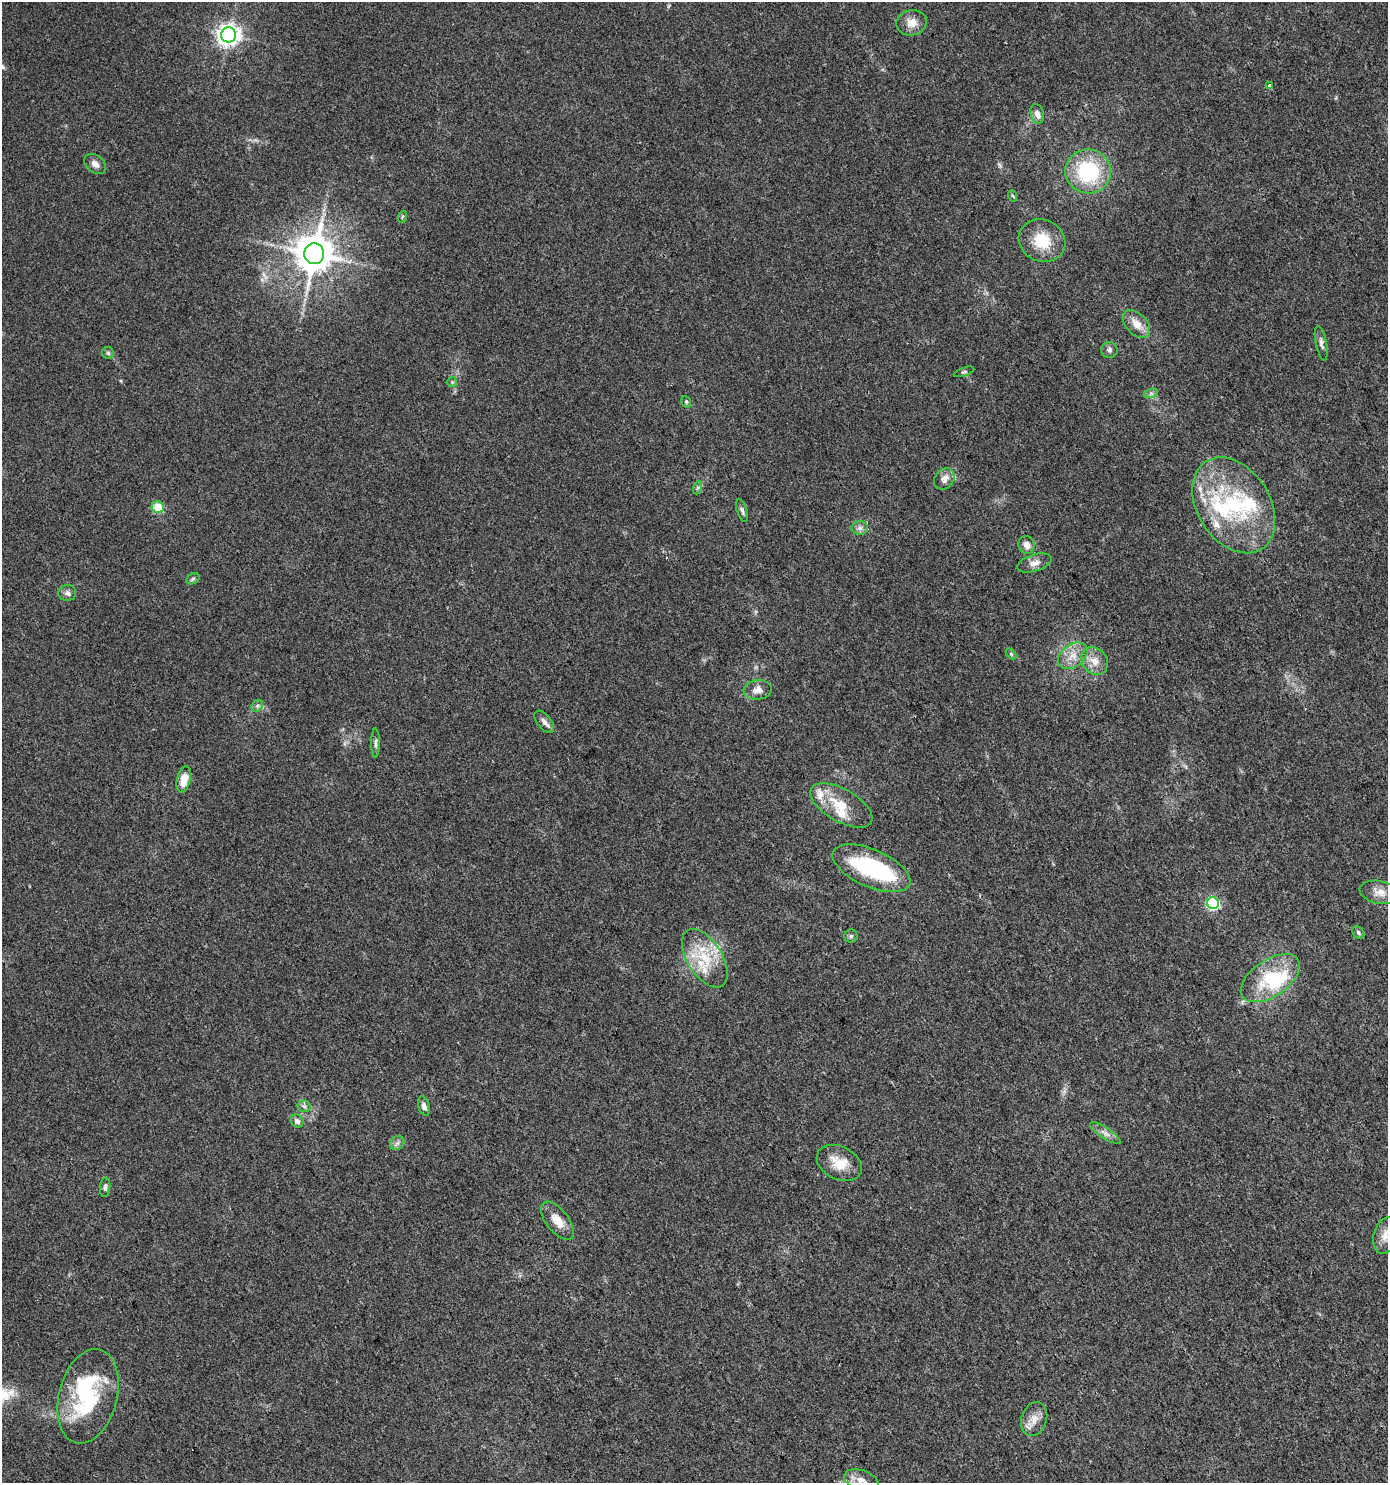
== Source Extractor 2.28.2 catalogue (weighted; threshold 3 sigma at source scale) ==
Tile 6 of 4 x 4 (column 2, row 2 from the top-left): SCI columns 1511-2896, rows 2969-4449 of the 5857 x 5932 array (HDU 1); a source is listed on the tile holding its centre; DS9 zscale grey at full resolution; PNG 1390 x 1485 px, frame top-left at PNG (2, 2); each listed source drawn as its Kron ellipse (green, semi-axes under 4 px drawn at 4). Shown black and unused: <1% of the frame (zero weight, under 3 of 4 exposures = <1% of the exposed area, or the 3 px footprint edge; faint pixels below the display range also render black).
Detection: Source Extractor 2.28.2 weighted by HDU 2 'WHT'; one run over the whole footprint, this tile lists its part. Background 0.0257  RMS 0.0035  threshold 0.0156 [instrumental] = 3 sigma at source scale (4.5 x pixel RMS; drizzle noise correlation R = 1.50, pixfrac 1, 0.0396/0.0396 arcsec/px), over >= 5 px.
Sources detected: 64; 3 inside a brighter object's white glare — neither listed nor drawn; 5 inside a brighter listed object's ellipse — not listed separately; the other 56 listed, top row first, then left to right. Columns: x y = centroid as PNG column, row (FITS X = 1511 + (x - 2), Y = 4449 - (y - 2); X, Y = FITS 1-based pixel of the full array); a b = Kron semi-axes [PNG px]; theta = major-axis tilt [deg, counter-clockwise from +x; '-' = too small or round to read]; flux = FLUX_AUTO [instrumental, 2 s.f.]
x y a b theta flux
912 23 15 12 10 4.1
229 35 7 7 - 240
1269 86 4 3 - 2.6
1037 114 10 6 -74 2.1
95 164 12 8 -39 2.2
1088 171 23 22 - 27
1013 196 6 3 -70 0.41
402 217 6 3 71 0.41
1042 241 24 21 -25 10
314 254 10 10 - 990
1136 324 16 10 -47 4.4
1321 343 17 5 -79 1.5
1109 350 8 8 - 1.1
108 353 6 5 - 0.69
964 372 11 4 19 0.67
452 382 5 5 - 0.45
1151 393 7 4 18 0.77
686 402 6 4 -69 0.53
944 479 11 9 49 2.8
697 488 7 4 71 0.73
1234 505 52 36 -57 39
158 507 6 5 - 8.8
742 510 12 5 -72 0.95
860 528 8 6 0 1.3
1027 545 9 8 - 2.3
1034 563 18 8 18 2.6
193 579 7 5 31 0.61
67 593 9 8 - 1.4
1011 654 6 4 -46 0.41
1073 656 16 11 37 4.4
1095 661 15 12 -52 4
758 690 14 9 5 2.9
257 706 6 5 - 0.83
544 722 13 7 -52 1.7
375 743 15 4 90 1.1
184 779 13 7 76 5.4
841 805 34 16 -29 10
871 868 42 18 -23 33
1379 892 20 11 -11 3.5
1213 903 6 6 - 45
1358 932 7 5 -53 0.8
851 936 6 6 - 0.73
705 958 33 17 -58 14
1270 978 33 18 34 18
304 1106 6 6 - 0.91
424 1106 10 5 -73 1.7
297 1121 7 6 - 1.5
1105 1133 18 5 -34 1.9
397 1143 8 6 43 1.1
839 1163 24 16 -26 7.1
105 1187 10 5 84 0.88
557 1221 22 11 -51 4.9
1385 1235 19 11 76 3.8
88 1396 48 29 76 31
1034 1419 17 12 72 3.9
861 1480 18 10 -19 3.6
Isophote crosses this tile's border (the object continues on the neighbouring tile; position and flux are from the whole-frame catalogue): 2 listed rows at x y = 1385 1235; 861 1480